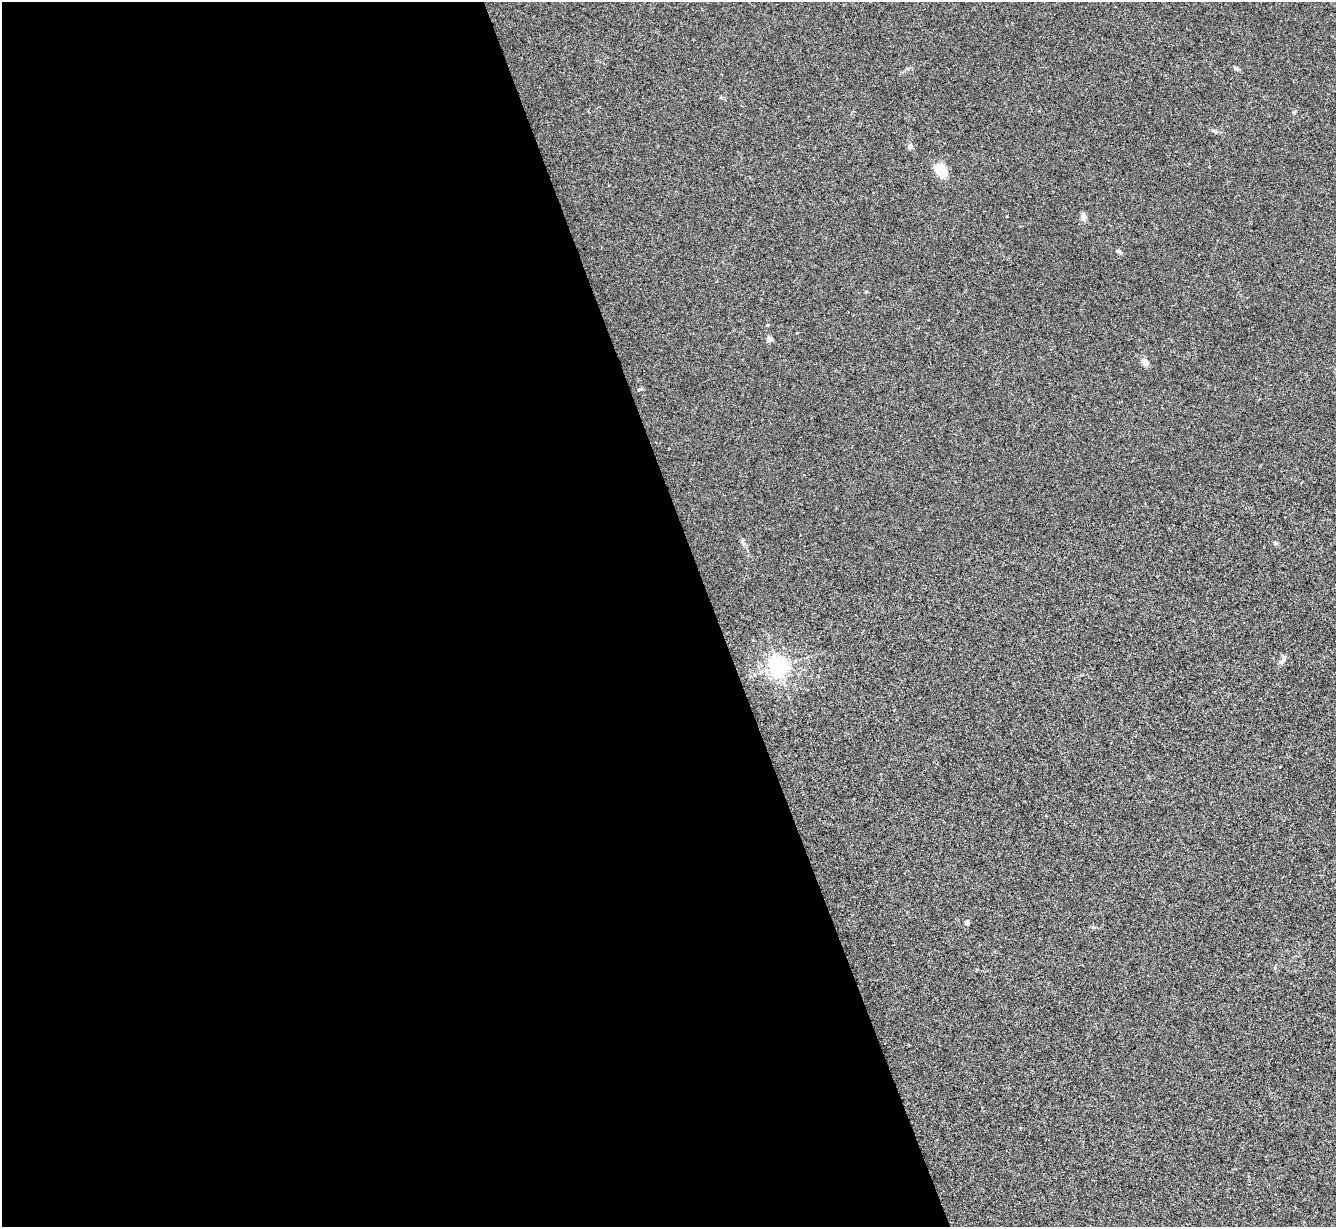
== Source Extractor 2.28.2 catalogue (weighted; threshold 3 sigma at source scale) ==
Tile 9 of 4 x 4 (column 1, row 3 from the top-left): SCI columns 5-1338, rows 1500-2724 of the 5340 x 5325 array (HDU 1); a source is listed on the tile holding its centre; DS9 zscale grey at full resolution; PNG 1338 x 1229 px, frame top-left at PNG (2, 2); no overlay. Shown black and unused: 54% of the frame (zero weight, under 3 of 4 exposures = <1% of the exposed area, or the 3 px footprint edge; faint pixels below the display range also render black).
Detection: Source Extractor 2.28.2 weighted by HDU 2 'WHT'; one run over the whole footprint, this tile lists its part. Background 0.0334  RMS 0.0043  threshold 0.0195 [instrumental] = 3 sigma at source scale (4.5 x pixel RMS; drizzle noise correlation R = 1.50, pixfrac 1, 0.05/0.05 arcsec/px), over >= 5 px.
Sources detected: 12; all 12 listed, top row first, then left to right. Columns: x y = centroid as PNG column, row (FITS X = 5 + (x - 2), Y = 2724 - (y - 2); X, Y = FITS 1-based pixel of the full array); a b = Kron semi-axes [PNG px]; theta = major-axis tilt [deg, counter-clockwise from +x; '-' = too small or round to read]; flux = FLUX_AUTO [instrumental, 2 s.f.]
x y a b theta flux
1236 68 7 4 -28 0.77
910 146 6 5 - 1.7
941 170 15 11 -59 8.8
1083 217 9 7 73 1.4
1119 251 6 5 - 0.67
769 339 4 4 - 3.8
1146 363 10 7 -34 1.5
640 389 8 4 18 0.63
1275 543 6 4 0 0.6
1283 659 12 5 66 1.5
778 667 6 6 - 220
967 923 5 5 - 0.96